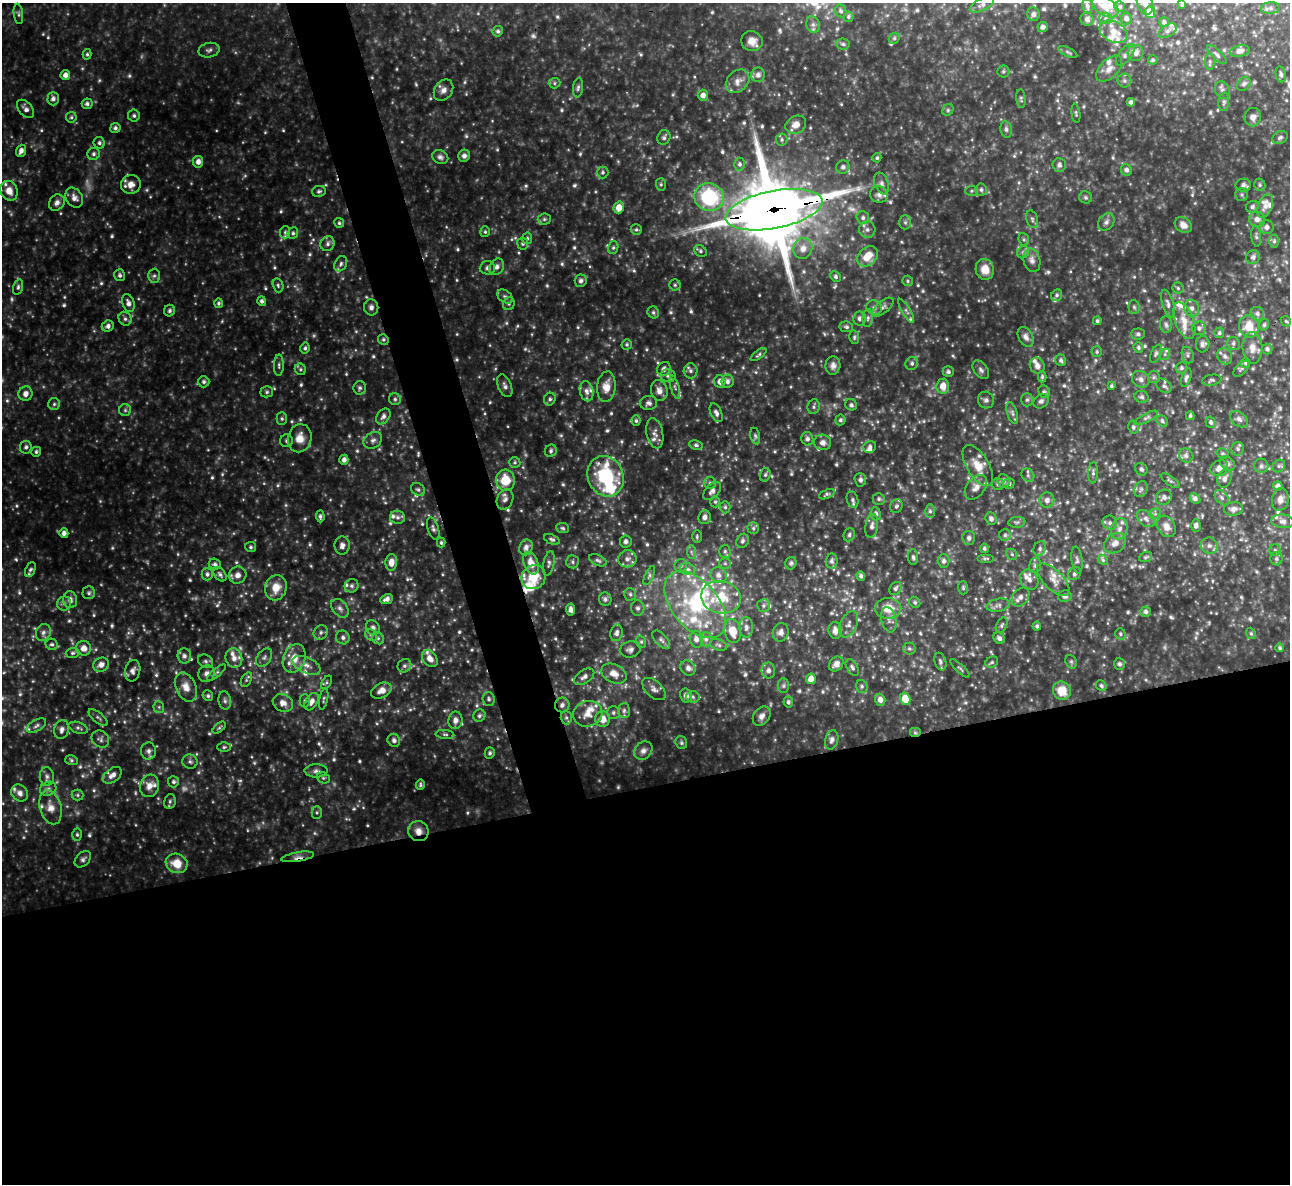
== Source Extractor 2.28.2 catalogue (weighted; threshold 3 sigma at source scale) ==
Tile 15 of 4 x 4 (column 3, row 4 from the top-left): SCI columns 2577-3864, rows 263-1444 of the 5153 x 5132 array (HDU 1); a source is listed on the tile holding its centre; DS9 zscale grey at full resolution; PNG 1292 x 1186 px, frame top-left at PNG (2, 3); each listed source drawn as its Kron ellipse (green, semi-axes under 4 px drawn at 4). Shown black and unused: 37% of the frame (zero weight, under 3 of 4 exposures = <1% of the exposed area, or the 3 px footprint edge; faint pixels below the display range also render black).
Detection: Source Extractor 2.28.2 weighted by HDU 2 'WHT'; one run over the whole footprint, this tile lists its part. Background 0.355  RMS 0.037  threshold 0.165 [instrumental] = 3 sigma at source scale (4.5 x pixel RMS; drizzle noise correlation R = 1.50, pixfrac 1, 0.05/0.05 arcsec/px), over >= 5 px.
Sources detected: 939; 21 too faint to see at this stretch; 1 inside a brighter object's white glare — neither listed nor drawn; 71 inside a brighter listed object's ellipse — not listed separately; of the other 846, all 500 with FLUX_AUTO >= 6.28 (the completeness limit of this list) listed and drawn (346 fainter detections not listed), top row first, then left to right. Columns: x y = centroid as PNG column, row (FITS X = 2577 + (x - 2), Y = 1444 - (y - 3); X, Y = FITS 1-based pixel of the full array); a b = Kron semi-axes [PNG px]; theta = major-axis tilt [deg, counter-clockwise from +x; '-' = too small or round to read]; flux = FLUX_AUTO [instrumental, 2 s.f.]
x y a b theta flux
1145 3 12 7 -71 23
982 5 13 6 25 14
1182 5 4 3 - 7
1087 6 7 5 -80 9.9
1105 6 14 9 -34 53
1120 7 5 5 - 7.6
1271 8 9 5 4 10
841 11 7 5 -64 8.6
1150 12 6 5 - 54
18 14 10 4 -82 8.1
1033 14 7 6 - 12
848 17 5 5 - 6.9
1106 18 7 5 -1 11
1087 19 6 6 - 13
1126 19 6 5 - 15
1164 22 5 5 - 9.7
813 25 8 6 -75 12
1043 27 5 5 - 13
498 31 5 5 - 8.4
1168 31 10 6 34 13
1113 32 15 10 -26 49
894 38 6 5 - 6.7
752 41 11 10 - 32
843 44 7 5 -5 7.9
209 50 10 7 12 13
1240 51 10 5 13 21
1068 52 10 4 -26 7.8
1136 53 8 8 - 21
87 54 5 4 - 6.5
1125 55 13 6 52 16
1217 55 13 4 -44 11
1153 60 5 4 - 6.6
1210 62 8 5 89 6.8
1109 69 16 9 45 29
1003 71 6 6 - 7.3
1281 74 8 5 -80 9
65 75 5 5 - 19
758 75 7 7 - 16
738 81 13 10 44 30
1124 81 7 7 - 10
554 83 6 5 - 6.4
1244 84 8 6 50 12
578 88 9 5 83 9.3
443 90 11 8 54 22
1223 90 9 7 -62 12
703 95 5 5 - 20
53 99 6 5 - 14
1021 99 9 4 -83 7.1
1131 102 4 4 - 12
1224 102 9 5 85 10
87 104 5 5 - 11
26 109 11 6 -49 17
948 110 6 5 - 6.6
1076 113 10 4 -82 6.6
134 116 6 5 - 8.4
71 117 5 5 - 6.5
1253 117 9 8 - 23
796 125 11 8 28 29
115 128 5 5 - 9.2
1006 129 8 5 -80 9.3
664 137 7 6 - 9
1280 137 8 6 25 11
782 139 6 5 - 7.5
99 143 6 5 - 8.5
21 151 6 5 - 18
94 154 6 6 - 10
464 156 6 5 - 13
440 157 8 6 -23 12
877 158 4 4 - 6.4
198 162 6 5 - 20
740 164 6 5 - 10
1059 165 7 6 - 13
843 167 7 6 - 13
1126 170 6 5 - 13
603 172 6 6 - 7.1
131 184 10 9 - 32
661 184 6 5 - 6.5
882 184 11 6 -69 14
1243 185 7 6 - 14
1260 185 6 5 - 7.2
981 190 6 5 - 9.6
9 191 10 8 -64 38
319 191 7 5 9 9.2
971 191 6 5 - 7.1
1242 194 6 6 - 8
879 195 9 8 - 18
709 197 15 13 -21 310
1086 197 7 6 - 7
74 198 10 8 -57 21
57 203 9 7 48 17
1265 206 12 7 69 23
619 207 6 5 - 36
1252 207 6 5 - 11
774 210 49 19 11 41000
863 218 6 6 - 12
544 219 6 5 - 6.3
1032 219 9 5 -72 9.6
1257 219 8 7 - 21
905 222 7 6 - 7.9
1106 222 10 7 50 14
339 223 5 5 - 6.7
1183 225 9 7 -37 24
1266 227 7 7 - 16
636 229 5 5 - 7.2
867 230 8 8 - 16
285 232 6 5 - 7.3
485 232 5 4 - 6.3
293 233 6 5 - 8.5
1256 236 10 5 -84 8.5
527 238 6 5 - 7.1
1024 239 6 5 - 6.3
1274 241 6 5 - 7.2
523 243 6 5 - 8.9
328 244 7 7 - 13
613 248 6 5 - 7.4
803 248 11 9 71 29
700 251 7 5 -32 8.2
1023 252 6 5 - 9.2
868 256 11 9 45 75
1253 257 7 6 - 12
1032 260 12 8 -74 19
341 264 8 6 64 9.3
497 267 9 7 56 15
487 268 7 6 - 12
985 269 10 9 - 45
120 275 6 5 - 9.9
154 276 7 6 - 9.9
836 277 6 5 - 7.9
581 281 6 6 - 10
908 281 5 5 - 6.6
278 285 7 5 -73 7
675 285 5 5 - 6.4
18 287 8 5 75 8.3
1178 288 5 5 - 7
1057 295 6 5 - 7.9
505 297 9 6 -38 10
262 301 5 4 - 9.9
128 303 9 6 -71 19
219 303 5 4 - 7.2
509 304 6 6 - 7.8
1168 304 14 5 -73 16
371 307 8 7 - 15
874 307 8 7 - 14
883 307 13 6 39 15
1134 307 7 5 -86 8.2
1192 308 8 7 - 15
170 311 6 5 - 9.8
906 311 14 3 -59 9.3
653 312 6 5 - 8
1257 314 7 6 - 13
859 318 7 6 - 12
868 318 9 5 85 9.2
125 319 7 6 - 10
1097 321 4 4 - 6.4
1184 321 19 9 -69 47
1286 321 6 4 -44 6.5
1166 325 8 6 -85 11
1264 325 6 4 74 6.6
108 326 6 5 - 13
1249 326 11 10 - 72
846 327 7 5 -10 8.1
1199 328 7 6 - 11
1219 333 5 4 - 6.8
1138 334 7 5 1 8.7
854 337 7 5 -79 6.9
1026 337 10 7 -60 18
383 339 5 5 - 8
1233 343 7 6 - 9.9
627 344 5 5 - 6.9
1203 344 8 7 - 13
1138 347 5 4 - 8.4
305 348 5 4 - 7.3
1252 348 16 10 -87 33
1267 349 5 5 - 10
1097 352 5 5 - 6.9
1156 354 9 5 65 9.3
1165 354 6 4 48 7.6
758 355 9 4 37 6.6
1188 355 8 6 -75 9.5
1225 356 8 7 - 16
1061 360 6 5 - 9
912 363 6 6 - 9.7
1246 363 5 4 - 8.6
279 365 10 5 89 9.9
833 365 9 7 85 17
1037 366 8 7 - 17
1181 368 6 6 - 7.9
300 369 6 5 - 6.8
664 369 7 6 - 15
1241 369 10 5 45 8.6
981 370 11 6 -52 12
691 371 7 7 - 11
948 372 5 5 - 8
668 376 7 6 - 11
1042 377 5 4 - 6.8
1154 377 6 5 - 6.5
1186 378 9 4 72 9.4
1141 379 9 8 - 15
1212 380 10 5 10 8.2
727 381 6 6 - 14
204 382 5 5 - 9.6
720 382 6 5 - 19
505 386 12 6 -67 13
943 386 7 6 - 39
1111 386 4 3 - 6.4
1164 386 8 6 -39 10
606 387 15 9 84 39
675 387 12 4 -74 11
360 388 6 6 - 8.6
587 391 10 6 -77 17
659 391 10 8 -77 22
267 392 6 5 - 7.1
1044 392 6 5 - 7.2
26 394 7 7 - 21
1142 397 7 6 - 8.9
395 399 6 6 - 8.2
550 399 6 5 - 9.2
986 400 8 8 - 12
1027 400 6 5 - 7.8
1041 401 8 6 38 11
648 403 8 7 - 13
54 404 6 6 - 8.6
851 405 6 5 - 8.1
814 406 7 6 - 9.1
125 410 6 6 - 6.8
716 413 10 5 -64 12
1012 413 11 5 -73 12
383 416 9 6 53 14
1190 416 4 3 - 7.6
1146 418 13 4 27 10
282 419 6 5 - 6.5
1239 419 10 7 -40 14
840 420 5 5 - 7.8
636 421 5 4 - 6.8
1162 421 6 4 -48 6.4
1211 422 6 5 - 8.6
1133 427 6 5 - 6.8
655 433 15 8 -79 20
755 436 8 5 -77 7.8
300 438 14 11 77 47
807 439 7 6 - 12
373 440 10 7 33 15
286 441 6 6 - 8.9
823 442 8 7 - 19
696 445 7 4 -10 7.9
26 447 6 5 - 10
870 447 6 5 - 13
1238 449 7 6 - 9.3
551 451 6 5 - 8.5
36 452 5 5 - 7.6
1223 453 6 5 - 6.7
1186 456 7 6 - 13
344 460 5 4 - 16
515 462 6 5 - 6.3
1228 464 8 6 -45 10
978 465 23 11 -59 57
1261 466 7 7 - 11
1279 466 7 5 44 8.3
1219 468 9 7 29 25
1141 469 7 5 -39 8
1093 473 11 5 87 9.9
765 475 7 5 74 7.7
1028 475 7 6 - 8.7
606 476 21 17 -66 290
1224 479 9 6 68 14
505 480 10 9 - 89
860 480 7 6 - 12
1003 481 7 6 - 14
1170 481 11 4 -35 7.8
710 483 6 6 - 8.7
998 484 6 6 - 7.2
1009 484 5 5 - 9.1
1278 486 5 4 - 13
976 487 14 9 52 25
418 489 7 6 - 9.8
1141 489 8 6 62 11
712 491 11 6 45 18
827 494 8 4 23 7.9
1164 497 8 7 - 17
1195 498 6 5 - 12
1222 498 8 6 -52 11
505 499 10 8 66 17
879 499 6 6 - 8.3
1280 499 11 8 79 22
853 500 8 5 -72 9.7
1047 500 7 7 - 16
715 502 5 5 - 6.7
896 506 7 6 - 9.3
725 507 6 5 - 8.1
1233 509 9 7 5 17
930 511 6 5 - 9
876 514 6 5 - 13
1155 514 6 5 - 8.1
320 516 6 4 -87 8.7
397 517 7 6 - 12
705 517 7 6 - 15
991 519 6 5 - 14
1146 519 10 7 -41 18
1283 521 11 7 -5 17
1017 522 8 5 7 7.7
1110 523 7 6 - 12
872 526 12 6 81 16
1166 526 11 8 -61 30
1196 526 6 5 - 13
563 528 6 5 - 6.7
753 528 5 5 - 6.8
433 529 12 5 -72 12
1119 529 11 8 72 24
64 533 5 4 - 15
849 535 7 5 67 8.8
1005 535 6 5 - 7.3
697 537 6 5 - 6.3
969 538 7 6 - 11
552 539 8 4 -21 8.4
743 541 7 6 - 9.6
626 542 6 6 - 13
441 543 5 4 - 6.3
1115 543 12 9 36 26
342 545 9 7 89 16
1209 546 8 8 - 16
250 547 5 5 - 6.7
526 547 8 6 70 18
984 548 5 4 - 7.7
1040 548 7 6 - 10
1275 550 6 5 - 7.7
725 551 6 5 - 8.1
691 552 7 4 -88 8.2
1012 554 6 5 - 6.4
913 557 8 5 -88 8.2
1146 557 7 5 22 6.3
985 558 8 4 0 7.7
627 559 9 8 - 20
1276 559 7 6 - 8.9
598 560 9 5 -24 9.7
1077 560 13 5 -82 11
1103 560 5 4 - 6.5
832 561 7 6 - 10
944 561 7 6 - 13
391 562 8 6 85 34
573 562 6 6 - 8.6
531 563 12 7 -69 47
549 563 13 5 78 11
725 563 6 5 - 6.7
791 563 6 5 - 7.6
215 564 6 5 - 9.6
1035 565 8 6 76 8.6
681 566 7 6 - 8.4
30 569 8 4 68 6.9
688 569 8 6 -21 12
207 574 6 5 - 9.7
220 574 8 5 -52 10
1074 574 7 5 47 8.3
237 575 9 8 - 23
719 575 8 7 - 18
649 576 10 4 66 8
861 576 5 4 - 10
533 577 12 11 - 80
1029 580 10 8 -61 22
1053 580 21 9 -45 38
352 586 7 6 - 12
276 588 13 10 73 55
895 588 7 5 55 9.2
963 588 6 5 - 6.6
89 593 6 6 - 8.2
630 594 6 6 - 8.1
1065 596 7 5 13 11
721 597 20 16 -12 110
1021 597 10 7 52 20
387 599 6 4 24 16
605 599 7 6 - 11
70 600 8 7 - 16
915 602 6 5 - 6.4
64 603 7 7 - 11
695 605 39 23 -50 280
998 605 12 6 11 16
763 606 6 6 - 9.5
340 608 11 7 -50 16
638 608 7 7 - 11
888 608 13 10 0 58
571 610 6 4 -86 16
1146 612 5 5 - 10
889 620 13 7 -76 20
848 624 14 8 65 19
1002 625 8 5 63 7.2
1037 626 4 4 - 7
746 627 10 7 -87 16
373 628 8 6 -57 14
835 630 8 6 -82 21
733 631 12 8 -78 56
321 632 7 6 - 10
781 632 9 8 - 17
43 633 9 7 66 13
616 633 8 6 77 15
1251 633 6 4 -68 6.3
1120 634 6 5 - 7
371 635 6 5 - 7.6
343 637 7 6 - 11
378 638 6 5 - 8.1
999 638 6 5 - 11
696 639 8 6 -80 21
706 639 7 6 - 12
661 640 11 6 -47 14
641 642 6 5 - 7
52 644 6 5 - 7.9
719 645 9 5 -19 8.8
84 648 7 7 - 28
909 648 6 6 - 7.2
1280 648 4 4 - 6.9
630 649 10 8 14 16
73 653 7 5 3 7.4
184 656 7 7 - 14
264 657 10 6 55 13
234 658 10 8 -77 23
294 658 15 11 68 55
430 658 9 6 -53 28
205 661 8 6 -33 9.3
940 662 9 6 -73 10
992 662 6 5 - 6.9
1071 662 7 5 -69 7.2
836 664 8 6 47 19
1119 664 6 5 - 8.8
101 665 8 6 31 21
306 665 15 8 -24 29
404 666 7 6 - 8.7
852 667 9 5 -58 9.2
688 668 8 7 - 18
960 668 12 3 -43 6.7
768 670 8 7 - 14
133 671 11 7 74 18
217 672 12 4 39 8.7
207 673 9 8 - 18
614 674 13 9 -25 36
584 677 11 6 34 16
811 679 5 5 - 31
246 680 8 5 62 7
326 682 7 4 56 6.8
783 686 7 5 -90 7.3
862 686 6 6 - 8.4
1101 686 6 5 - 8.6
186 687 15 10 -65 37
654 689 14 8 -42 18
381 691 11 7 28 29
1062 691 9 9 - 67
208 696 5 5 - 8.1
686 696 7 6 - 18
693 697 6 5 - 8.8
324 699 11 4 78 7.5
489 699 7 6 - 9.1
905 699 6 5 - 57
225 700 9 6 -81 11
880 700 6 5 - 18
305 701 7 5 -89 6.4
312 702 9 6 57 22
788 702 5 5 - 8.5
283 703 10 8 -27 27
562 705 7 7 - 16
159 707 6 5 - 6.6
624 710 7 6 - 9.8
613 713 6 6 - 9.1
588 714 15 12 15 46
479 716 6 5 - 9
762 716 10 7 54 19
98 718 11 5 -39 8.7
566 718 7 5 -88 8.5
603 719 8 7 - 43
455 720 8 7 - 19
36 725 10 5 28 11
78 728 10 5 -19 9.2
219 728 8 4 42 6.5
62 729 10 7 76 16
915 732 6 5 - 7.4
445 734 9 4 -5 7.3
100 739 9 8 - 11
394 740 7 6 - 11
832 740 10 6 75 12
681 743 6 6 - 7.2
224 747 7 5 1 7
149 751 8 7 - 14
643 751 10 8 45 18
490 753 6 5 - 8.3
71 760 6 5 - 6.6
190 762 8 7 - 9.7
316 771 11 6 0 15
112 775 11 6 35 22
47 776 9 7 -83 12
323 778 7 5 -22 7.3
173 782 5 5 - 9.5
420 784 5 4 - 6.3
149 786 11 9 73 33
48 789 8 7 - 12
20 793 9 7 -48 19
77 795 6 5 - 7
170 801 7 5 76 8.1
51 807 17 10 -74 38
317 813 6 5 - 6.6
418 831 10 10 - 30
77 835 6 5 - 6.5
298 857 16 4 10 18
83 859 9 6 45 11
177 863 11 9 -18 66
Overlapping masked pixels (flux is a lower limit): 7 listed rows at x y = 774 210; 383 339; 606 476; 562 705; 915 732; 418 831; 298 857
Isophote crosses this tile's border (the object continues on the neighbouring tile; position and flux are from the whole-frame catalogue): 2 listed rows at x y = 1145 3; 982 5